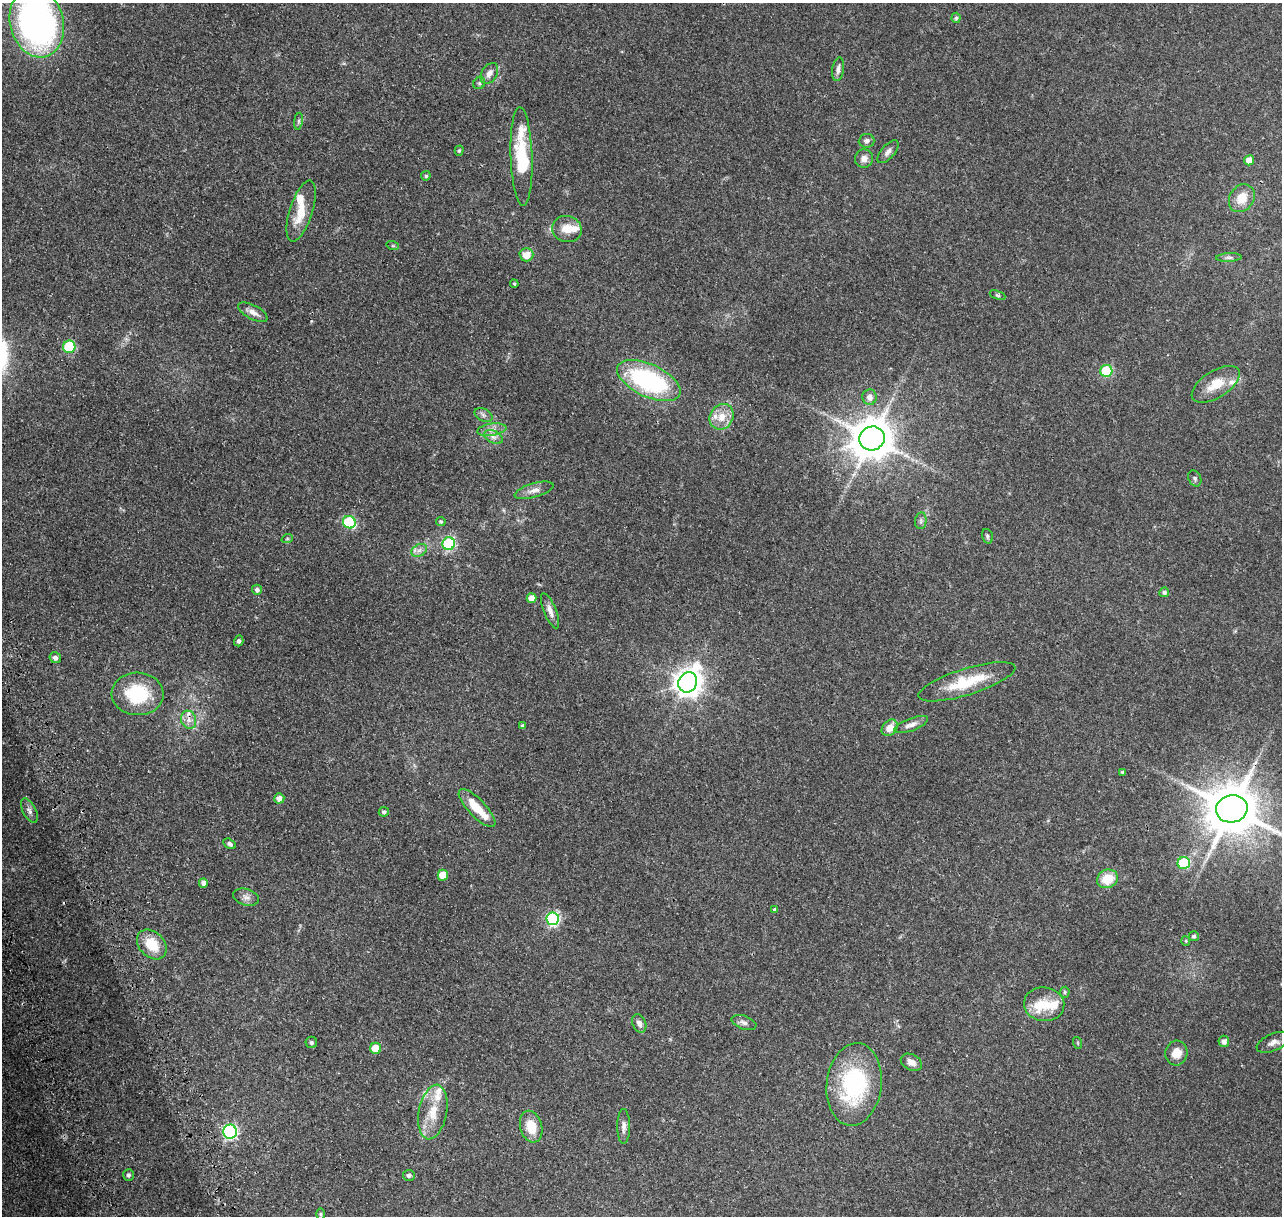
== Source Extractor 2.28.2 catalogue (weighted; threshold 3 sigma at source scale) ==
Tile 7 of 4 x 4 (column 3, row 2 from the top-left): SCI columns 2993-4272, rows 2910-4123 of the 5993 x 5867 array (HDU 1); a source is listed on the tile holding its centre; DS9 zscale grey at full resolution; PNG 1284 x 1218 px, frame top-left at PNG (2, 3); each listed source drawn as its Kron ellipse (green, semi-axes under 4 px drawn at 4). Shown black and unused: <1% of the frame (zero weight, under 3 of 4 exposures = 25% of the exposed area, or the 3 px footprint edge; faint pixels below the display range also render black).
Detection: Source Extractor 2.28.2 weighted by HDU 2 'WHT'; one run over the whole footprint, this tile lists its part. Background 0.142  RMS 0.0044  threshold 0.0196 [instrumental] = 3 sigma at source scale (4.5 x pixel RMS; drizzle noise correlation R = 1.50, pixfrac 1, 0.0396/0.0396 arcsec/px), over >= 5 px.
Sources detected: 101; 1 cosmic-ray / hot-pixel residue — neither listed nor drawn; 10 inside a brighter listed object's ellipse — not listed separately; the other 90 listed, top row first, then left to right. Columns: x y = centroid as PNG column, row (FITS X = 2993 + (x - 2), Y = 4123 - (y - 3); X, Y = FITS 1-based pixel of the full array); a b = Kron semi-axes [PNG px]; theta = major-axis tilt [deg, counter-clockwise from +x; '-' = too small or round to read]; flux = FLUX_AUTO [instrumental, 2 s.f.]
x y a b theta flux
956 18 5 4 - 0.67
37 23 35 26 -75 180
838 69 12 6 81 1.8
489 73 11 7 59 2.6
479 83 6 5 - 0.79
298 121 8 4 82 0.79
867 141 8 7 - 1.3
459 151 5 4 - 0.57
888 152 14 6 48 1.9
521 156 49 11 -88 25
864 158 9 9 - 2.3
1249 160 5 5 - 3.7
426 176 5 4 - 0.83
1242 198 15 12 56 6.4
301 211 32 11 72 10
567 229 15 13 -14 5.7
393 246 6 4 -18 0.53
526 255 7 6 - 4.9
1229 258 13 4 3 1.2
514 284 4 3 - 0.56
998 295 8 4 -21 0.63
253 312 16 7 -28 2.7
69 347 6 6 - 25
1106 371 6 6 - 29
649 380 34 16 -25 57
1216 384 27 13 32 8.8
870 397 7 7 - 2.4
483 415 9 6 -27 1.4
722 417 13 11 57 5.6
492 430 14 6 8 2.6
493 437 10 6 -27 1.9
872 438 13 12 - 1300
1195 478 8 6 -63 0.92
534 490 20 7 16 2.9
921 521 8 5 83 1.2
349 522 6 6 - 30
441 522 5 4 - 0.7
987 536 7 5 -74 0.85
287 539 6 3 19 0.46
449 544 6 6 - 44
419 550 8 6 30 1.7
257 590 5 5 - 1.2
1164 592 5 4 - 1
532 598 5 5 - 3.5
550 611 19 6 -68 2.7
239 641 5 4 - 1.1
55 658 6 5 - 1.5
688 682 10 9 - 460
967 682 51 13 17 17
138 694 26 21 -2 24
189 720 9 7 -69 2.2
911 725 18 6 21 2.4
523 726 4 3 - 1
890 728 9 7 46 4.3
1123 772 4 3 - 0.65
279 798 5 5 - 2.5
477 808 25 8 -46 8.7
1232 809 16 13 12 2000
29 811 13 6 -62 1.7
384 812 5 4 - 0.91
230 844 7 4 -32 1.1
1184 863 6 6 - 31
443 875 5 5 - 7.7
1107 879 11 9 26 9.3
203 883 5 4 - 2.1
246 897 13 8 -17 2.2
774 909 3 3 - 0.55
553 919 6 6 - 60
1194 936 5 5 - 0.77
1186 941 5 4 - 0.48
152 944 17 12 -44 11
1065 992 5 5 - 0.63
1044 1004 20 17 -6 9.3
639 1023 9 6 -65 2
744 1023 13 6 -20 1.8
1224 1041 5 5 - 1.6
311 1042 6 5 - 1.1
1273 1042 18 8 23 2.8
1078 1043 6 3 -71 0.43
376 1048 5 5 - 7.3
1176 1053 12 11 - 4.8
911 1062 11 7 -28 2.9
854 1084 41 27 83 46
433 1112 27 14 79 10
624 1126 17 6 -90 2.3
531 1127 16 11 -75 8.4
230 1132 7 7 - 66
128 1175 6 5 - 1.1
409 1175 6 5 - 1.1
321 1214 6 4 -90 0.61
Overlapping masked pixels (flux is a lower limit): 1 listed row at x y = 1232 809
Isophote crosses this tile's border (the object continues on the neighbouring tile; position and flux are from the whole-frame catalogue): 2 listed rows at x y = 37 23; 1232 809